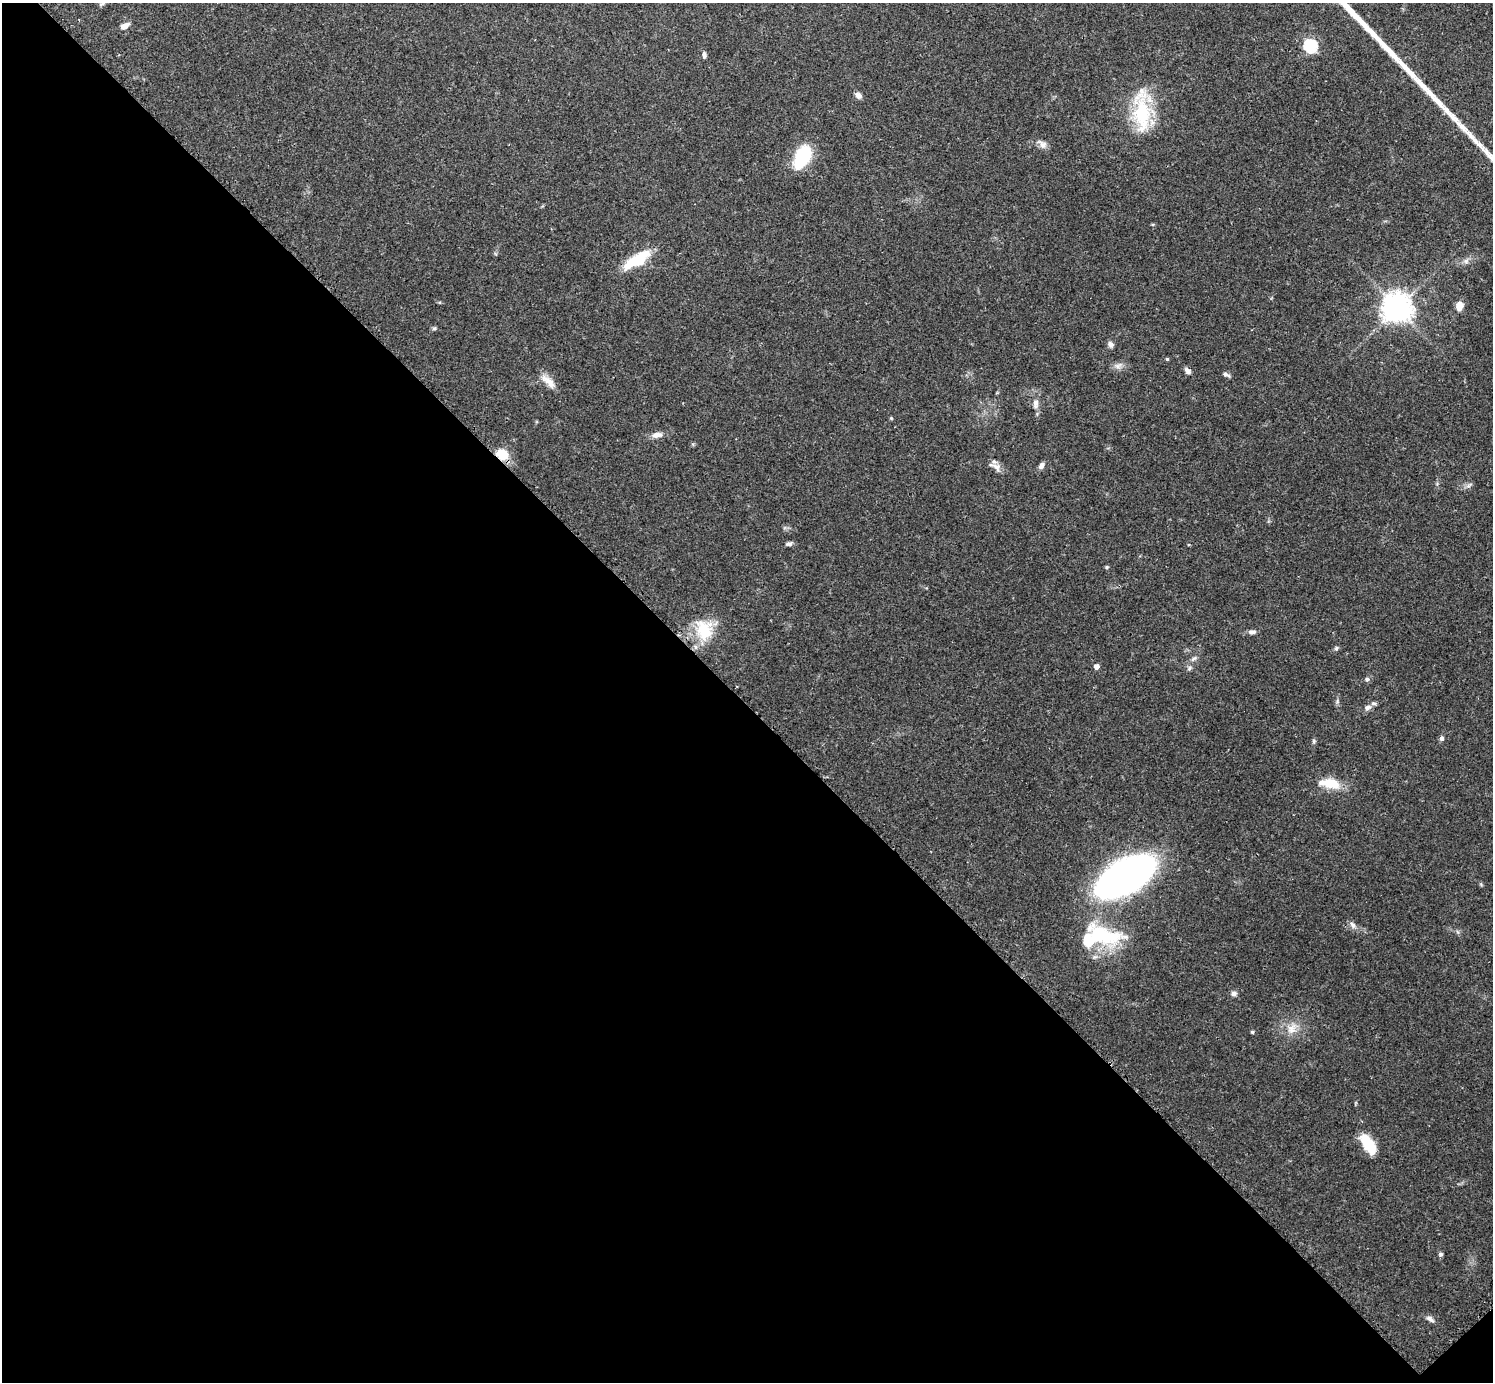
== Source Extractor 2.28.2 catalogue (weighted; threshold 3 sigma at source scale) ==
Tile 14 of 4 x 4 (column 2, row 4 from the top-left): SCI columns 1519-3009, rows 188-1567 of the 6041 x 6040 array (HDU 1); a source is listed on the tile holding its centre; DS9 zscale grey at full resolution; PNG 1495 x 1384 px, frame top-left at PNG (2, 3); no overlay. Shown black and unused: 49% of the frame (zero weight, under 2 of 3 exposures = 2% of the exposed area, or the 3 px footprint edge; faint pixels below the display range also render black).
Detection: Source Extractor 2.28.2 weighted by HDU 2 'WHT'; one run over the whole footprint, this tile lists its part. Background 0.0786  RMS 0.0055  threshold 0.0247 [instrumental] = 3 sigma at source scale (4.5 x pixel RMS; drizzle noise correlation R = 1.50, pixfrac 1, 0.05/0.05 arcsec/px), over >= 5 px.
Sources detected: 51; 3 inside a brighter listed object's ellipse — not listed separately; the other 48 listed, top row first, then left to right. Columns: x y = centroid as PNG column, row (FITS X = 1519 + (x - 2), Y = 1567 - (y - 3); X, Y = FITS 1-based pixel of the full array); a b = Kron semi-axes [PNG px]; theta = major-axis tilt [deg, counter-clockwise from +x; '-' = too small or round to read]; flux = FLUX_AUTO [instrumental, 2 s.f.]
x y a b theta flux
103 3 12 4 42 1.5
124 26 9 6 28 3.7
1310 46 6 6 - 67
704 55 9 4 -89 1.4
858 96 9 7 -44 2.1
1142 112 44 17 -87 38
1042 144 13 8 -37 3
802 157 22 12 62 34
637 260 37 13 33 18
1466 261 7 6 - 1.5
1459 306 11 9 84 4.2
1397 308 10 9 - 640
434 328 6 5 - 0.84
1110 344 8 7 - 1.9
1167 359 4 4 - 0.68
1118 366 11 7 18 2.7
1188 371 9 6 -42 1.9
1226 375 10 5 -22 1.5
548 381 24 8 -43 5.6
1036 403 14 7 89 3.4
891 418 4 4 - 0.58
657 435 14 7 10 3.5
502 454 15 11 -28 10
1041 466 8 6 56 2.3
996 467 15 8 -46 3.5
1468 486 9 4 45 1.4
789 544 9 5 18 1.4
1106 567 6 4 89 0.62
704 630 31 23 -76 20
1252 632 9 5 3 1.9
1336 648 6 5 - 0.96
1193 659 9 4 35 1.5
1096 666 5 4 - 3.1
1189 668 7 5 68 1.2
1367 679 6 5 - 1.2
1368 707 9 7 25 1.8
1442 739 7 5 46 1.2
1313 741 6 4 90 0.85
1331 784 23 12 -13 12
1125 876 37 18 31 400
1353 925 11 6 -53 2.2
1101 934 51 21 -17 36
1234 994 7 6 - 1.7
1292 1029 17 12 55 6.6
1252 1032 4 4 - 0.78
1368 1144 23 11 -56 16
1440 1254 6 5 - 0.94
1430 1319 13 5 -33 2.1
Overlapping masked pixels (flux is a lower limit): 1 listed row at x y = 502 454
Isophote crosses this tile's border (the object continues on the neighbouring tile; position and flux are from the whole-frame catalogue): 1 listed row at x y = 103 3